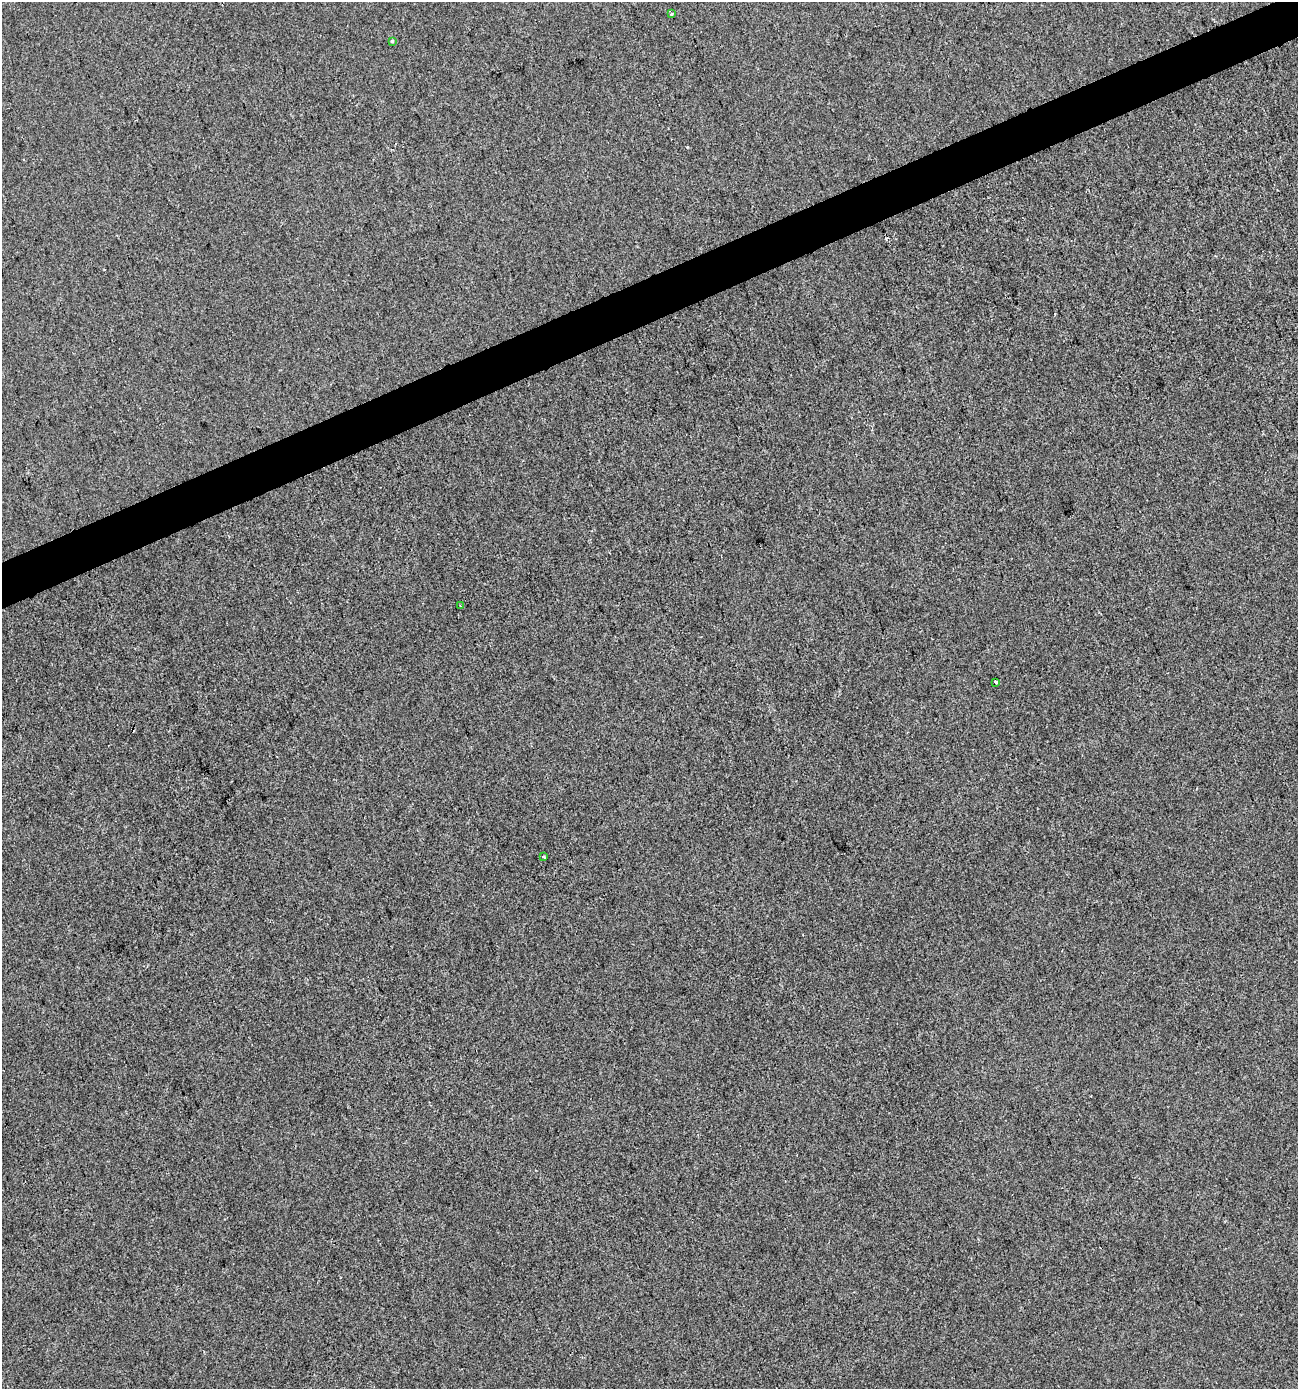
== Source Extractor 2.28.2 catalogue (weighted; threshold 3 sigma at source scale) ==
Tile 10 of 4 x 4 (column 2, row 3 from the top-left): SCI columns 1375-2670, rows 1389-2775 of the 5395 x 5549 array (HDU 1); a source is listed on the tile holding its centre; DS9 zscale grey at full resolution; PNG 1300 x 1391 px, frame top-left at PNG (2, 2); each listed source drawn as its Kron ellipse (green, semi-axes under 4 px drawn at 4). Shown black and unused: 3% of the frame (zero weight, under 2 of 3 exposures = <1% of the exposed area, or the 3 px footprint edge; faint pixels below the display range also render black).
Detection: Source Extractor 2.28.2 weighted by HDU 2 'WHT'; one run over the whole footprint, this tile lists its part. Background 1.49e-05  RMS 0.0056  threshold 0.0254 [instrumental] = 3 sigma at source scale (4.5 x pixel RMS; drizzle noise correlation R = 1.50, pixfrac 1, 0.0396/0.0396 arcsec/px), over >= 5 px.
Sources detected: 6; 1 cosmic-ray / hot-pixel residue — neither listed nor drawn; the other 5 listed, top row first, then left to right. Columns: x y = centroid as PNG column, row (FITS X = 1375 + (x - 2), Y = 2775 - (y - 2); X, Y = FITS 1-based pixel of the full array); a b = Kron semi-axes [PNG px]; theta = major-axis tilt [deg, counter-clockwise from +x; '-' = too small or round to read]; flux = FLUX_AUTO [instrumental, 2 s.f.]
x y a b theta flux
672 14 3 3 - 3.9
392 41 3 3 - 1.2
460 606 3 2 - 0.73
996 682 4 3 - 1.3
543 857 4 2 - 0.8